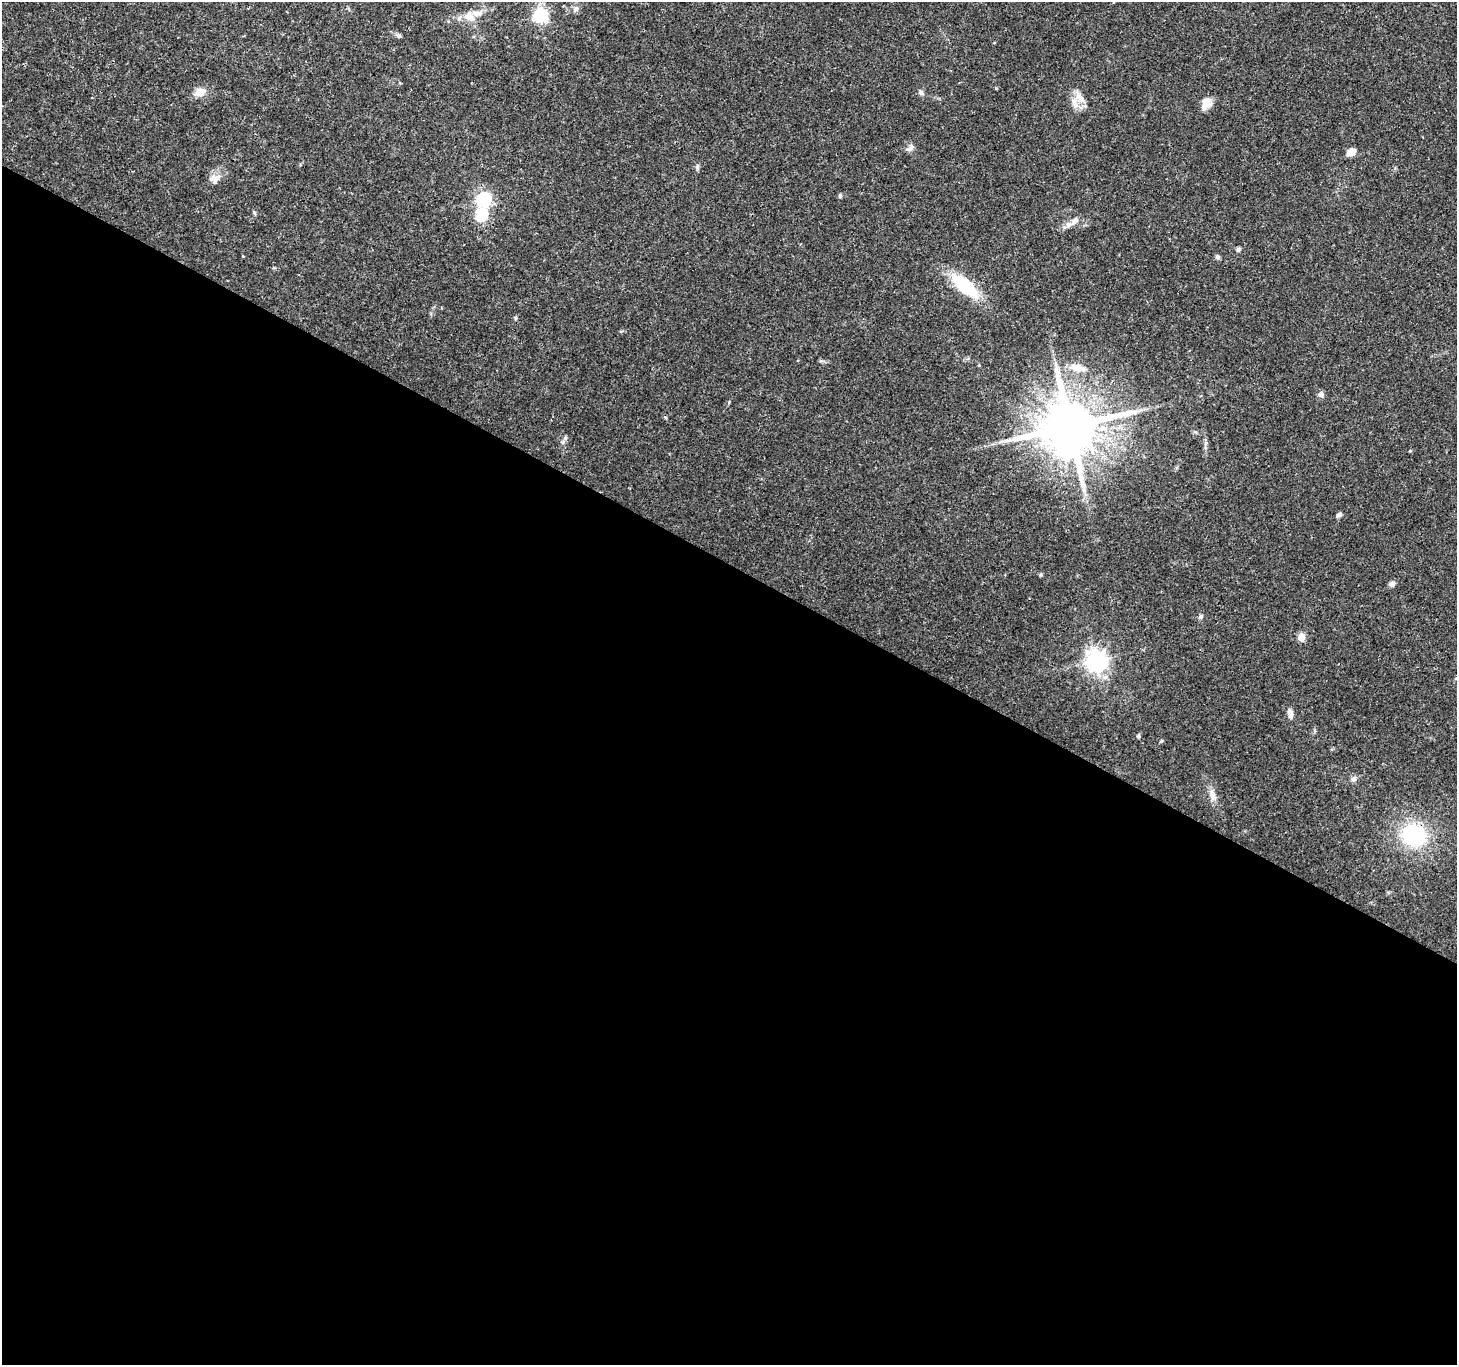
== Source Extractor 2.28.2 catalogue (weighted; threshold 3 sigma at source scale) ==
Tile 14 of 4 x 4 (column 2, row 4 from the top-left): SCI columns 1461-2915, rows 199-1561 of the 5834 x 5916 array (HDU 1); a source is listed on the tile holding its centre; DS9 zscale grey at full resolution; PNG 1459 x 1367 px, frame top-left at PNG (2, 2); no overlay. Shown black and unused: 59% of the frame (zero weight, under 3 of 4 exposures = <1% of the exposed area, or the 3 px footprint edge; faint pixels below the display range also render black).
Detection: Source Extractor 2.28.2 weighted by HDU 2 'WHT'; one run over the whole footprint, this tile lists its part. Background 0.0345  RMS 0.0022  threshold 0.00979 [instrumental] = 3 sigma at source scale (4.5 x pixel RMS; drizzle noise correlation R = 1.50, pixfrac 1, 0.0396/0.0396 arcsec/px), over >= 5 px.
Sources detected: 41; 1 long thin detection or spike segment (spike, bleed or trail) — not listed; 1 inside a brighter listed object's ellipse — not listed separately; the other 39 listed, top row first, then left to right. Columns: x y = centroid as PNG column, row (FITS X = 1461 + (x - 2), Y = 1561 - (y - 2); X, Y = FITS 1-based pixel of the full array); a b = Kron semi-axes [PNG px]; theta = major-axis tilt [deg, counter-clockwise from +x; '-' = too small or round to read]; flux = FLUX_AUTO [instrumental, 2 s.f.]
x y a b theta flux
575 9 9 7 57 0.8
540 16 14 12 -1 9.7
469 17 16 11 -50 2.3
399 36 7 5 -34 0.52
200 92 13 10 12 2
921 92 7 5 -71 0.54
1080 98 20 8 -45 2.1
1205 104 21 10 70 1.9
910 148 12 6 47 0.88
1351 152 11 8 28 1.5
697 167 8 5 77 0.49
215 179 15 10 -87 1.6
840 196 6 4 -76 0.33
484 199 7 6 - 47
254 213 7 4 -47 0.28
481 215 6 6 - 15
1075 221 14 7 47 1.4
1238 250 6 5 - 0.39
1217 257 7 6 - 0.43
965 286 30 13 -40 13
515 318 5 3 - 0.28
1077 368 24 10 -10 3.1
1321 394 6 6 - 0.97
665 417 6 3 -19 0.21
1070 427 16 14 48 1600
565 438 6 5 - 0.48
1410 451 4 3 - 0.21
1084 490 7 4 -57 0.61
1339 515 8 5 26 0.56
1041 575 6 4 89 0.25
1392 584 8 7 - 0.72
1201 616 7 5 46 0.49
1301 637 5 5 - 5.3
1096 660 7 7 - 150
1290 713 10 6 -78 1.2
1161 741 6 3 45 0.24
1354 779 8 7 - 0.78
1212 795 16 8 -76 1.7
1414 835 24 22 -26 19
Overlapping masked pixels (flux is a lower limit): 2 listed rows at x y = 1070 427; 1414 835